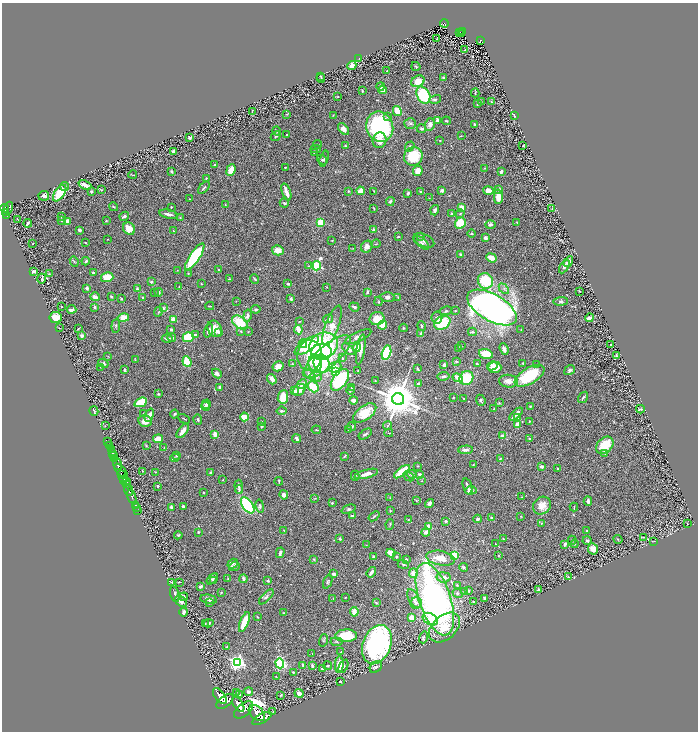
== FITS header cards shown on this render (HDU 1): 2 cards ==
NAXIS1  =                 1392
NAXIS2  =                 1459

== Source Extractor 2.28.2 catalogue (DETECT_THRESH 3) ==
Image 1392 x 1459 px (HDU 1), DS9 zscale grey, zoomed out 1/2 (1 PNG px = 2 x 2 image px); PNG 700 x 734 px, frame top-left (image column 1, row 1458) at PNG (2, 3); each listed source drawn as its Kron ellipse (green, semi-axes under 4 px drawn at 4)
Background 1.31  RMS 0.046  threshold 0.138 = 3 sigma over >= 5 px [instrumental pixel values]
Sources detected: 588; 28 cannot appear on this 1/2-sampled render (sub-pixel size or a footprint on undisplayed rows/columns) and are neither listed nor drawn; of the other 560, the 500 brightest by FLUX_AUTO listed and drawn (60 fainter detections omitted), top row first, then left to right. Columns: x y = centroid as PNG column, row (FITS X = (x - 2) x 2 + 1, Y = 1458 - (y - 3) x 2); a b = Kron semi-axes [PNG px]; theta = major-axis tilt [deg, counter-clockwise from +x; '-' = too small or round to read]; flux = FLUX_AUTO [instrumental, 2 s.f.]
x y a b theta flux
444 23 4 1 - 81
460 32 2 1 - 25
463 32 4 2 - 110
462 33 2 1 - 25
437 39 2 2 - 86
481 40 3 3 - 130
465 50 2 2 - 7.8
359 59 3 2 - 4.2
352 66 4 4 - 66
416 66 5 3 - 8.8
387 71 2 2 - 5.8
320 76 3 2 - 5.7
321 78 4 2 - 7.1
443 78 4 3 - 10
418 81 7 5 30 130
381 86 4 3 - 16
382 90 4 3 - 41
362 91 3 2 - 9.6
475 93 4 3 - 6.9
423 95 9 6 -61 450
338 97 3 2 - 6.8
435 99 6 4 15 17
481 101 3 2 - 5.1
491 102 3 2 - 6.2
478 104 3 3 - 12
252 111 3 1 - 8.4
397 111 5 4 - 150
287 114 4 2 - 4.8
333 115 3 2 - 4.4
514 115 3 2 - 9.3
387 116 4 3 - 12
438 120 3 3 - 56
446 121 4 3 - 8.3
410 123 6 5 - 18
430 124 6 5 - 42
475 124 3 2 - 11
380 127 15 13 -68 1100
344 129 7 4 -46 43
421 129 5 3 - 21
277 131 4 2 - 16
287 134 2 2 - 6.6
276 136 5 3 - 11
461 136 3 2 - 5.7
190 138 3 3 - 17
380 140 8 7 - 71
440 140 2 2 - 5.3
317 144 4 2 - 7.9
345 146 4 3 - 8.6
410 146 5 4 - 17
523 146 2 2 - 7
316 149 5 3 - 9.9
173 151 4 3 - 20
314 152 3 3 - 8.6
413 156 9 9 - 360
324 158 8 3 74 11
322 160 5 3 - 11
214 165 4 3 - 7.1
285 167 3 2 - 5.6
485 168 3 3 - 6.9
231 170 6 3 68 150
171 171 2 2 - 51
418 171 5 4 - 93
501 172 4 2 - 27
133 175 4 2 - 4.8
206 178 4 3 - 8.9
85 185 7 3 -24 51
65 187 4 3 - 10
204 188 7 3 50 19
499 189 3 3 - 14
101 190 4 3 - 7
442 190 3 3 - 26
91 191 3 3 - 12
348 191 3 3 - 11
361 191 4 3 - 66
374 191 3 2 - 5.6
488 191 5 4 - 58
286 192 9 2 -69 85
421 192 4 3 - 12
60 193 9 5 56 240
408 193 3 2 - 12
44 196 5 5 - 28
498 197 7 4 89 92
429 198 3 2 - 5.4
189 199 2 2 - 4.3
390 201 4 3 - 16
284 203 5 3 - 11
225 204 3 2 - 4.8
114 207 5 3 - 8.8
171 207 2 2 - 12
4 208 4 2 - 930
8 208 6 3 69 990
462 208 4 3 - 83
552 208 3 2 - 4.1
374 209 3 2 - 7.8
435 210 5 4 - 22
5 212 3 2 - 270
168 214 9 3 -11 36
452 214 2 2 - 69
460 214 4 4 - 14
6 215 3 1 - 230
124 216 5 3 - 17
61 217 3 2 - 6.3
180 218 3 2 - 6.4
17 219 2 2 - 11
62 221 3 2 - 6.9
67 221 3 3 - 79
106 221 3 2 - 5.6
320 222 4 3 - 260
517 222 3 2 - 5.3
28 223 4 2 - 16
460 223 5 5 - 200
490 225 5 3 - 29
129 229 6 5 - 79
80 230 3 3 - 14
374 230 4 3 - 14
174 231 3 3 - 7.2
472 234 4 3 - 12
398 236 3 2 - 6.3
421 236 4 3 - 9.2
485 238 4 3 - 20
108 239 3 2 - 4.2
332 240 2 1 - 4.9
424 240 11 6 -23 39
85 243 2 2 - 6
422 243 9 4 -42 21
33 244 2 2 - 5.3
376 244 5 3 - 8.6
367 247 6 5 - 46
353 248 4 2 - 5.3
278 250 6 5 - 98
460 254 4 3 - 15
195 257 15 5 56 730
492 258 6 3 -22 75
74 261 5 2 - 8.5
86 261 4 4 - 17
568 262 6 3 57 63
309 266 3 3 - 7.6
317 266 5 3 - 990
564 266 7 4 58 27
177 270 3 2 - 5.1
218 270 3 2 - 11
33 271 4 3 - 17
93 273 3 2 - 7.3
49 274 4 2 - 5.2
188 274 3 3 - 8.4
107 277 6 4 14 190
42 279 5 2 - 14
229 279 3 2 - 6.7
255 279 5 2 - 9.7
485 281 8 7 - 340
151 282 3 3 - 12
201 284 2 2 - 5.5
288 284 3 2 - 11
179 286 3 2 - 5.1
327 287 2 2 - 4.2
87 288 4 4 - 24
137 289 4 3 - 19
504 289 6 3 -46 18
579 291 3 2 - 5
159 292 4 3 - 12
367 292 4 2 - 18
154 293 3 3 - 5.7
95 297 5 3 - 65
111 297 3 3 - 9.4
387 297 7 5 -1 28
398 297 3 2 - 4.9
143 298 3 3 - 15
121 299 3 3 - 7.2
291 299 4 3 - 16
236 301 2 1 - 6.1
379 301 5 3 - 8.7
561 301 7 4 4 20
210 306 4 2 - 8.6
62 307 2 2 - 5.6
95 307 4 3 - 19
354 307 5 3 - 23
163 308 3 3 - 18
492 308 27 13 -30 5500
72 309 5 2 - 22
256 309 4 4 - 15
446 311 6 4 11 15
455 311 3 2 - 5.6
158 312 5 3 - 9.2
247 316 6 3 79 32
56 317 6 5 - 110
123 318 5 4 - 110
437 318 6 5 - 24
589 318 4 3 - 32
173 319 2 2 - 160
328 319 5 3 - 18
377 319 7 6 - 160
299 321 3 2 - 4.8
240 322 9 6 -38 330
442 323 8 6 27 390
382 325 5 3 - 190
116 326 7 4 84 16
332 326 21 7 70 160
421 326 5 3 - 12
59 328 2 1 - 5.6
403 328 4 4 - 8.7
78 329 3 1 - 7.4
171 329 4 3 - 15
215 329 8 6 -60 83
521 329 2 2 - 4.4
298 330 5 3 - 110
208 331 7 4 72 48
241 331 3 3 - 10
248 331 3 2 - 4.8
219 332 4 3 - 11
472 332 4 3 - 13
421 333 3 3 - 19
195 334 2 2 - 27
82 336 3 3 - 22
358 336 14 5 26 43
188 337 5 5 - 280
167 338 5 3 - 29
172 338 4 3 - 22
303 344 4 3 - 140
307 345 14 5 35 420
323 345 14 12 19 540
611 345 3 2 - 16
461 346 3 2 - 4.7
357 347 4 3 - 190
459 348 4 3 - 7
348 349 8 4 -38 42
361 349 15 4 81 40
504 349 6 3 -70 30
321 352 10 8 7 1200
386 352 7 4 75 690
486 354 7 4 -17 210
108 356 3 2 - 4.9
310 356 15 12 86 200
327 356 29 10 41 480
616 356 3 2 - 8.2
342 358 3 3 - 9.2
135 360 4 2 - 5.5
457 361 3 3 - 13
187 362 5 3 - 220
103 363 5 3 - 21
315 363 8 6 -74 110
322 363 9 7 -66 330
523 363 4 2 - 5.8
292 364 3 2 - 11
477 364 3 2 - 14
444 365 3 2 - 36
537 365 3 3 - 11
278 366 6 5 - 60
492 366 5 3 - 33
100 367 3 2 - 4.8
335 367 7 5 21 88
495 368 6 5 - 100
418 369 4 2 - 14
125 370 3 2 - 19
358 370 2 2 - 4.7
570 370 6 4 33 21
336 372 4 4 - 93
217 373 5 3 - 31
309 375 7 4 -31 30
443 376 6 3 9 20
529 376 16 8 31 410
316 377 6 5 - 35
458 378 5 3 - 96
466 378 7 6 - 280
272 379 5 3 - 44
340 380 12 7 55 670
375 380 2 2 - 4.5
508 381 9 6 -5 61
302 384 5 4 - 44
418 384 3 3 - 12
220 387 2 2 - 28
313 387 6 4 -49 210
352 387 2 2 - 12
299 390 7 5 41 62
351 390 4 2 - 8.1
294 391 4 3 - 65
158 394 3 3 - 6.9
283 397 7 5 82 180
453 397 3 2 - 4.2
583 397 6 3 57 13
463 398 3 2 - 6.4
398 399 6 6 - 35000
353 400 4 3 - 24
481 400 5 4 - 15
141 402 6 4 25 260
499 403 3 3 - 6.3
206 404 4 4 - 20
205 406 4 3 - 14
530 406 3 3 - 8.2
494 409 3 2 - 8.6
640 409 4 2 - 10
94 411 5 2 - 13
282 411 5 3 - 15
143 413 3 2 - 4.8
365 413 13 7 35 150
174 414 4 3 - 12
516 414 8 3 44 55
149 415 7 4 69 51
244 417 4 3 - 180
517 418 3 3 - 7.9
184 419 6 1 -28 5.7
198 419 5 3 - 12
145 421 7 6 - 64
261 421 3 2 - 4.6
529 421 2 2 - 5.3
518 425 4 3 - 73
105 426 2 2 - 4.3
261 426 3 2 - 6.2
352 426 4 3 - 12
388 426 4 3 - 8.5
316 430 4 2 - 4.9
349 430 3 2 - 4.3
183 431 8 3 51 55
389 433 4 2 - 5.6
215 434 3 3 - 59
365 434 7 2 34 16
503 436 3 3 - 69
158 439 5 4 - 120
297 439 4 2 - 29
530 439 3 2 - 10
107 442 2 1 - 54
605 445 10 7 46 230
109 446 2 1 - 350
146 446 3 3 - 6.3
164 448 2 2 - 4.2
111 450 4 3 - 550
466 450 7 3 2 26
112 453 2 2 - 1100
605 454 3 3 - 7.3
113 456 3 2 - 1600
176 456 3 3 - 6.5
344 457 4 2 - 8.8
175 458 5 3 - 11
115 459 2 2 - 860
500 459 3 2 - 10
118 464 6 3 -70 4600
473 464 3 2 - 5.9
418 466 3 2 - 5.4
541 467 3 2 - 32
558 469 2 2 - 9.8
121 470 8 3 -45 2100
142 471 3 2 - 6.8
156 472 3 2 - 5.9
210 472 3 3 - 7.2
402 472 9 3 37 320
366 474 12 4 15 64
412 474 5 4 - 15
420 474 4 3 - 12
122 475 3 1 - 520
355 476 5 3 - 15
409 476 6 4 -42 14
124 479 4 3 - 1400
223 480 3 3 - 5.9
279 481 4 2 - 7.5
421 481 3 3 - 6.5
126 482 4 2 - 730
127 484 4 2 - 790
158 486 2 2 - 31
467 486 8 3 -71 33
239 487 7 3 -86 23
239 489 4 3 - 14
129 490 6 2 -67 2700
471 490 5 3 - 37
203 493 2 2 - 6
284 495 4 4 - 41
132 496 7 2 -70 2500
522 497 3 2 - 5.9
315 498 3 2 - 5
390 498 3 2 - 5.1
416 501 3 3 - 8.2
588 501 5 2 - 32
332 503 3 3 - 8.6
429 503 5 3 - 23
135 505 2 1 - 57
248 505 9 5 -54 660
260 506 6 4 -78 19
542 506 9 8 - 88
136 507 3 1 - 73
171 507 3 2 - 15
183 507 4 2 - 25
574 507 4 2 - 5.6
348 509 7 4 22 17
137 510 2 1 - 41
390 511 4 3 - 7
352 516 4 3 - 12
374 516 6 2 40 9.8
521 516 2 2 - 5.9
491 518 2 2 - 41
478 519 4 3 - 32
408 520 3 2 - 5.4
445 521 3 3 - 15
541 523 2 2 - 5.5
390 524 5 3 - 10
687 524 3 2 - 4.8
429 527 4 3 - 85
284 530 3 2 - 4.5
586 531 3 2 - 8.8
198 532 2 2 - 19
426 532 4 4 - 34
178 535 4 3 - 12
644 537 3 2 - 5.2
340 539 4 3 - 12
503 539 2 2 - 5.2
618 539 5 3 - 7.7
572 540 4 2 - 6.1
587 540 4 4 - 15
654 541 3 2 - 4.1
495 544 3 2 - 6.3
565 544 4 2 - 23
574 544 4 3 - 7.8
366 545 3 2 - 4.6
593 549 6 5 - 58
280 553 5 3 - 27
391 553 4 3 - 120
455 555 4 3 - 170
499 555 4 3 - 8.8
374 557 3 3 - 15
396 557 3 3 - 13
440 558 14 7 -10 130
314 559 3 3 - 8
406 559 4 3 - 12
233 564 6 4 35 16
403 564 6 3 -21 9.6
234 566 6 4 19 18
464 567 4 3 - 10
371 572 5 2 - 38
413 573 5 4 - 63
333 574 4 3 - 23
444 577 7 5 -8 55
568 577 3 2 - 5.5
228 578 3 2 - 5.8
212 579 7 4 40 17
243 579 4 3 - 30
214 580 3 3 - 5.7
268 581 3 2 - 14
172 582 3 2 - 5.4
179 582 4 2 - 7.2
328 582 7 3 67 16
457 585 3 3 - 7.3
200 586 3 2 - 22
468 590 3 2 - 14
539 590 4 3 - 8.9
464 592 3 3 - 7.1
221 593 3 3 - 6.5
457 593 5 4 - 16
175 594 8 3 -74 21
184 597 4 3 - 19
266 597 9 4 45 25
345 597 3 2 - 6.9
485 598 3 3 - 22
209 599 8 4 -11 29
333 599 4 3 - 7.6
414 599 10 5 -60 46
435 599 38 16 -71 3200
181 601 7 4 -38 34
474 602 2 2 - 23
210 603 3 2 - 5.8
376 603 3 2 - 8.5
416 603 6 5 - 33
184 612 4 3 - 35
354 612 5 3 - 85
284 613 2 2 - 11
258 617 4 2 - 6
411 618 3 3 - 100
430 619 8 5 -30 190
244 622 10 4 69 170
209 623 5 4 - 11
205 624 4 3 - 8.5
444 627 18 12 42 230
346 636 10 6 1 280
423 637 6 3 73 14
324 640 6 4 73 12
336 642 6 2 -6 8.5
377 644 20 14 69 1800
227 647 3 2 - 7.8
341 652 2 2 - 4.1
312 654 2 1 - 5.1
237 662 4 4 - 2800
280 663 5 4 - 780
303 665 4 2 - 12
312 665 3 3 - 13
339 665 8 4 87 140
328 666 4 3 - 11
343 666 7 3 65 15
376 667 7 5 38 22
322 669 4 3 - 23
293 672 3 3 - 9.1
276 676 2 2 - 4.6
340 681 2 2 - 13
249 692 4 4 - 22
236 693 3 2 - 4.9
299 693 4 3 - 45
239 694 3 2 - 9.6
281 695 2 2 - 6
220 696 9 5 -52 8600
225 702 10 5 36 11000
238 704 8 4 -55 7700
243 710 11 6 39 10000
273 712 3 2 - 4.8
257 713 9 6 -45 9400
262 718 11 4 27 10000
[60 fainter detections neither listed nor drawn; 28 sub-pixel or undisplayed-footprint detections neither listed nor drawn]